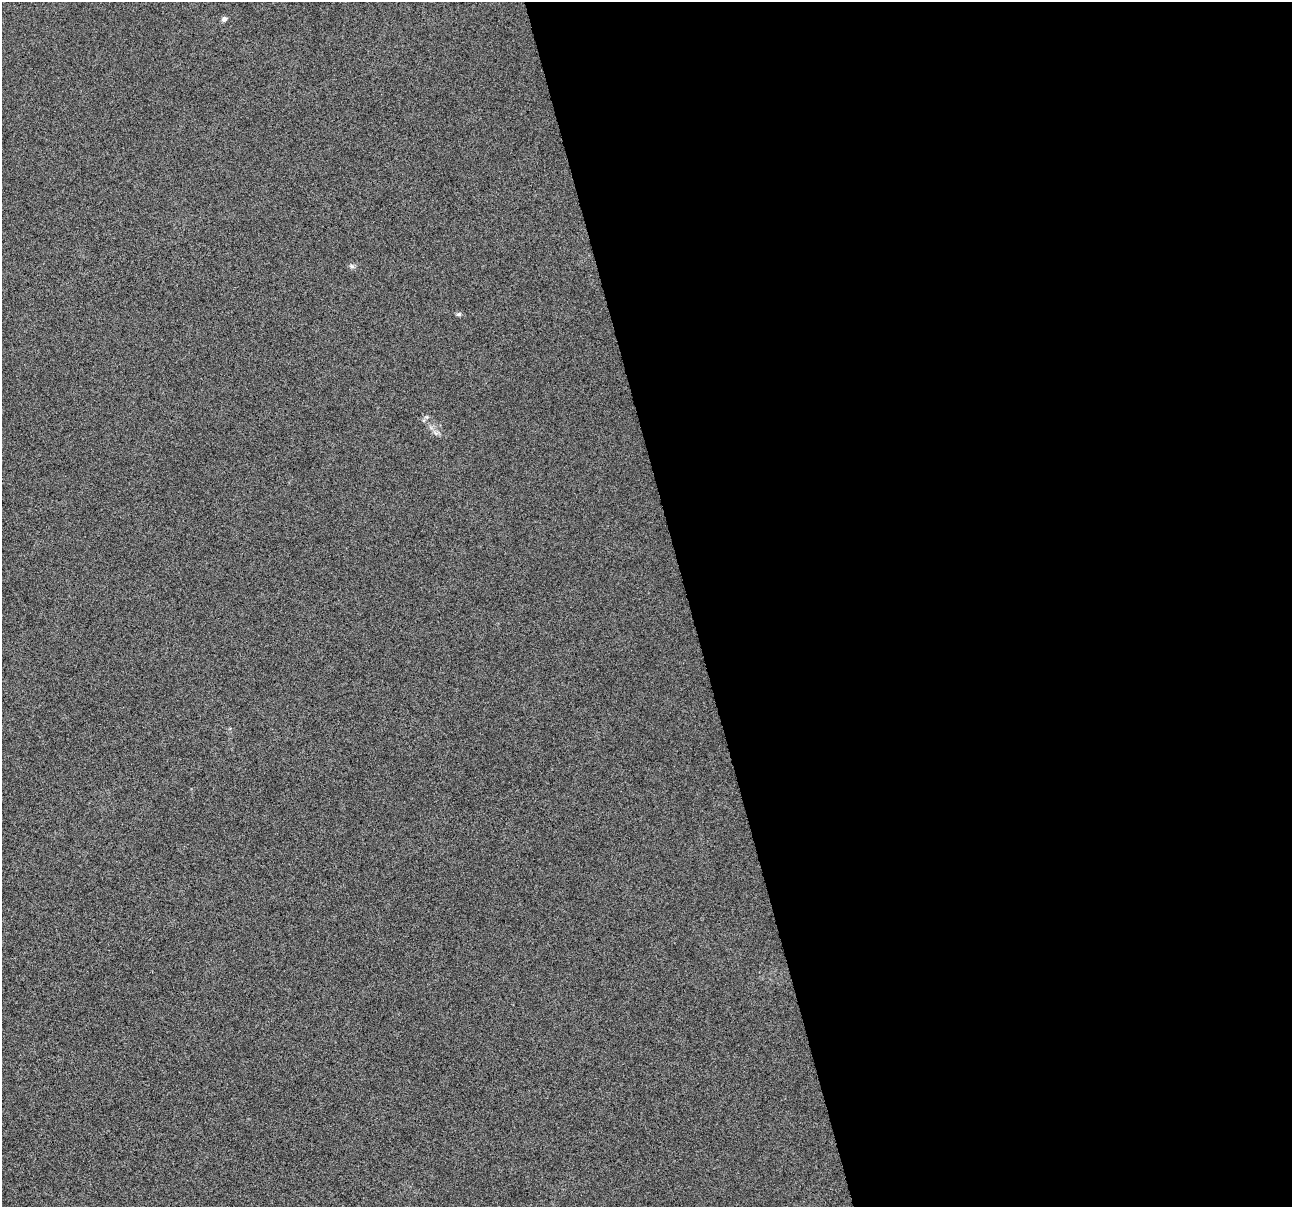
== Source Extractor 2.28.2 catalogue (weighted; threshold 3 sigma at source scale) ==
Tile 8 of 4 x 4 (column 4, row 2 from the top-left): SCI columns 3870-5159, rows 2505-3709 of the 5159 x 4959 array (HDU 1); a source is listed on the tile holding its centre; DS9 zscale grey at full resolution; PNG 1294 x 1209 px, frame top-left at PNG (2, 2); no overlay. Shown black and unused: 47% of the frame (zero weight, under 10 of 20 exposures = <1% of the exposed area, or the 3 px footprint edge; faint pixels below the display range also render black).
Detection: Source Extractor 2.28.2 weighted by HDU 2 'WHT'; one run over the whole footprint, this tile lists its part. Background -3.27e-04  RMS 0.0017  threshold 0.00683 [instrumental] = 3 sigma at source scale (4.09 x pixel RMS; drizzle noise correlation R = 1.36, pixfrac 0.8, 0.0396/0.0396 arcsec/px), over >= 5 px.
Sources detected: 3; all 3 listed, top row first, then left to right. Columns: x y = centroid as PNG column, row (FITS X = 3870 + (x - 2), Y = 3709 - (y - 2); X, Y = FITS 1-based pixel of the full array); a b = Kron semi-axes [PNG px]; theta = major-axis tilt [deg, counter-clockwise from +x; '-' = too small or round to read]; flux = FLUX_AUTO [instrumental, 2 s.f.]
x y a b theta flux
224 19 5 4 - 0.72
352 266 7 5 -30 0.32
458 314 6 5 - 0.26